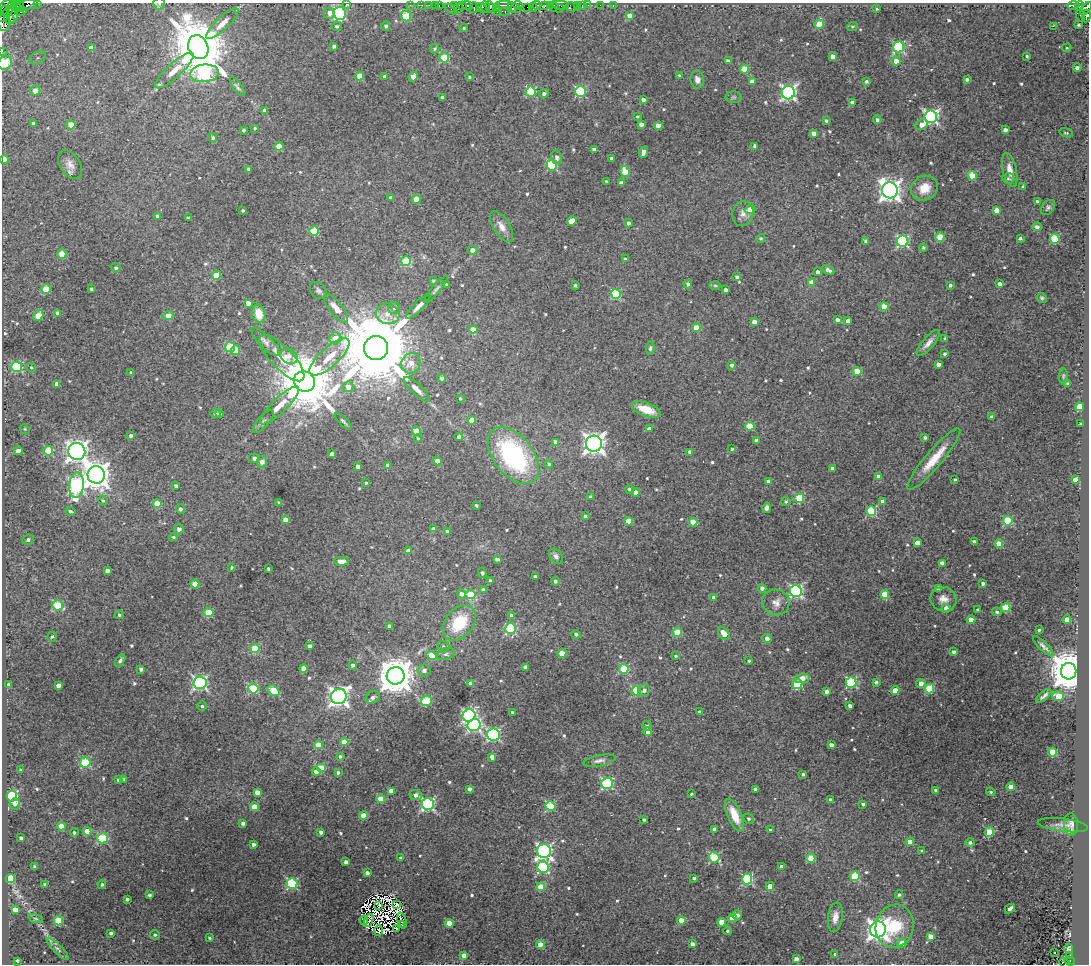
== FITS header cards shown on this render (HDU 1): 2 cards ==
NAXIS1  =                 1087
NAXIS2  =                  962

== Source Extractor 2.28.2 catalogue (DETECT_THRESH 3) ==
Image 1087 x 962 px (HDU 1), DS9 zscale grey, 1 PNG px = 1 image px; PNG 1091 x 966 px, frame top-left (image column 1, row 962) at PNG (2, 3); each listed source drawn as its Kron ellipse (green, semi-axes under 4 px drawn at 4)
Background 0.964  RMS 0.034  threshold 0.101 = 3 sigma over >= 5 px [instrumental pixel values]
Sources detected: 645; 11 with non-positive FLUX_AUTO (blend fragments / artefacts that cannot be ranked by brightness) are neither listed nor drawn; of the other 634, the 500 brightest by FLUX_AUTO listed and drawn (134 fainter detections omitted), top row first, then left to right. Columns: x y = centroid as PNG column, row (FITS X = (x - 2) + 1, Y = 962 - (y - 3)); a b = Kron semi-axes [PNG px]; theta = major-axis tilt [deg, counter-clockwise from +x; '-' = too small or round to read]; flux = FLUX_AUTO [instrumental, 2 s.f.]
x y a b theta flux
37 3 2 2 - 170
159 4 6 5 - 4.2
346 4 3 2 - 57
6 5 10 4 28 2100
16 5 4 4 - 1400
20 5 5 2 - 1000
26 5 12 5 20 2900
410 5 2 2 - 14
422 5 2 2 - 9.9
429 5 2 2 - 17
435 5 2 2 - 17
439 5 3 2 - 34
505 5 8 3 -1 470
518 5 5 3 - 330
537 5 4 3 - 41
551 5 3 3 - 39
560 5 8 3 -2 250
578 5 3 3 - 36
588 5 2 2 - 12
600 5 4 2 - 8.3
1073 5 6 3 -1 260
454 6 3 3 - 530
462 6 4 2 - 690
467 6 5 3 - 550
490 6 5 3 - 800
544 6 4 4 - 280
582 6 3 3 - 53
613 6 3 2 - 31
1079 6 5 3 - 360
486 7 6 3 -65 300
527 7 2 2 - 79
533 7 4 3 - 72
554 7 5 2 - 59
572 7 6 4 -10 14
458 8 5 3 - 1200
474 8 5 3 - 170
482 8 6 4 -35 290
496 8 4 3 - 61
514 8 7 4 -35 530
1086 8 7 4 51 1600
451 9 7 3 -34 460
559 9 2 2 - 22
877 9 3 3 - 3.4
5 10 4 2 - 690
21 11 5 4 - 1200
504 11 6 3 -7 70
12 12 11 5 -83 2300
497 12 2 2 - 86
329 13 6 6 - 16
340 13 6 6 - 320
5 14 10 4 48 2200
406 16 5 5 - 110
630 16 4 4 - 26
1080 16 6 3 -70 120
1086 16 6 4 84 500
10 19 5 4 - 560
4 23 8 6 -84 2200
222 23 21 6 43 22
819 24 4 4 - 72
1079 25 3 3 - 3.8
337 26 5 5 - 6.4
386 26 5 4 - 5.6
852 26 5 4 - 3.3
1053 26 2 2 - 610
464 28 4 4 - 3.6
334 46 4 3 - 7.1
198 47 12 10 -66 19000
899 47 5 5 - 230
91 48 4 4 - 23
1067 48 5 4 - 3.2
435 49 5 4 - 4.2
2 51 3 2 - 12
832 56 4 4 - 17
1027 56 3 3 - 3.6
38 58 9 6 27 8.5
444 58 5 5 - 120
728 61 4 4 - 9.7
896 61 4 4 - 23
5 63 7 6 - 140
1077 68 4 4 - 9.2
744 69 4 4 - 80
174 70 25 7 42 32
204 73 14 8 7 320
679 75 4 3 - 4
360 76 4 4 - 62
413 76 5 4 - 23
385 77 4 3 - 12
469 77 4 3 - 3.2
697 79 9 7 -79 11
967 79 4 3 - 6
752 81 4 4 - 22
866 81 4 4 - 5.4
237 87 11 4 -54 5.7
35 91 5 4 - 26
531 92 5 5 - 160
580 92 5 5 - 200
544 93 5 4 - 8.1
788 93 7 6 - 580
734 97 8 6 0 4.5
442 98 4 4 - 14
643 99 4 3 - 9.3
852 102 4 4 - 6.8
265 111 4 3 - 8.9
637 116 4 4 - 3.5
931 117 6 6 - 560
877 120 4 4 - 7.1
826 121 3 3 - 4.2
34 123 4 3 - 8
641 124 4 4 - 13
71 125 4 4 - 54
921 125 7 5 24 18
658 126 4 4 - 28
255 128 3 3 - 3.2
244 130 3 3 - 4.5
1005 130 4 3 - 11
814 133 4 4 - 18
1066 133 7 4 -17 3.3
213 138 4 4 - 5.3
279 146 4 4 - 58
754 146 4 3 - 3.9
594 149 4 3 - 9.1
643 152 6 4 70 14
557 157 7 5 -76 7.9
612 158 3 3 - 6.8
4 159 4 4 - 34
70 165 16 10 -57 19
552 165 5 5 - 190
249 169 4 4 - 8.5
1010 170 17 7 -77 22
625 171 6 4 -76 37
972 176 4 4 - 72
1008 178 6 5 - 4.2
606 181 3 3 - 3.4
621 183 4 4 - 9.5
1023 187 3 3 - 5.6
924 188 14 12 29 41
890 190 8 8 - 1500
391 198 4 3 - 7.3
416 199 4 4 - 34
1037 201 4 3 - 3.8
1048 207 8 5 49 5.5
750 209 5 4 - 32
243 210 3 3 - 3.4
997 210 4 4 - 26
743 214 12 10 77 16
158 216 4 4 - 9
188 218 4 3 - 3.2
572 221 5 4 - 45
628 223 4 4 - 10
501 226 17 8 -58 19
1037 227 5 4 - 9.4
314 231 5 5 - 100
940 237 4 4 - 77
761 238 4 4 - 4.4
1020 238 3 3 - 4.6
1055 239 5 5 - 130
866 241 4 4 - 8.7
902 241 6 5 - 300
923 247 4 4 - 5
472 250 5 4 - 13
62 254 4 4 - 56
625 259 4 4 - 5.3
406 261 5 5 - 100
116 268 5 4 - 5.2
828 270 7 4 -27 8.7
818 272 3 3 - 8.6
216 275 4 4 - 50
737 277 4 3 - 5.7
433 280 3 3 - 3.7
812 282 4 4 - 34
447 284 4 3 - 4.2
688 284 4 4 - 7.1
999 284 4 3 - 10
575 285 3 3 - 3.9
715 285 6 4 -2 3.2
950 285 3 3 - 5.1
46 289 4 4 - 75
91 289 3 3 - 3.7
436 289 17 4 49 6.7
726 290 3 3 - 6.8
318 291 10 7 -45 7.2
616 294 5 5 - 140
1042 298 5 4 - 3.9
248 303 4 4 - 18
418 307 16 5 45 13
884 307 4 4 - 39
336 308 17 6 -52 22
394 308 6 6 - 5.2
58 313 4 4 - 14
259 314 9 7 -74 39
388 314 12 10 -18 24
38 316 6 4 57 46
168 316 5 4 - 28
837 320 4 3 - 8
848 321 4 4 - 12
754 322 4 4 - 19
696 328 4 4 - 33
473 329 4 4 - 33
335 338 6 5 - 25
945 338 3 3 - 3.2
265 341 19 6 -46 11
928 343 16 6 49 14
230 347 5 5 - 96
376 348 12 12 - 46000
650 348 7 4 83 4.5
235 350 5 4 - 50
945 354 4 3 - 4.4
289 356 9 7 -35 12
329 357 26 9 42 44
282 358 30 11 -46 48
411 363 10 9 - 26
938 364 4 4 - 14
732 365 4 4 - 7
17 367 5 5 - 180
31 368 5 4 - 3.2
857 371 4 4 - 55
131 372 4 4 - 3.8
1063 376 7 4 87 3.6
442 378 4 4 - 8.1
304 381 11 10 - 21000
57 384 4 4 - 22
1067 384 4 3 - 4.7
348 387 5 5 - 20
417 389 17 5 -43 13
460 398 3 3 - 3.3
280 405 26 7 44 33
1080 407 4 4 - 80
646 409 15 7 -20 51
216 414 5 4 - 6.7
220 414 3 3 - 3.4
992 417 3 3 - 5.2
472 420 4 4 - 34
263 421 14 5 48 8.7
343 421 11 3 -45 4.5
1080 424 3 3 - 3.5
750 426 4 4 - 84
25 429 5 4 - 3.2
649 429 4 4 - 13
416 431 4 4 - 56
131 436 4 3 - 6.5
459 437 4 4 - 7
925 437 3 3 - 4.9
418 438 4 4 - 3.2
756 441 4 4 - 8.4
556 442 4 4 - 17
594 444 8 8 - 1400
732 449 4 4 - 4.5
18 451 4 4 - 21
48 451 5 5 - 86
77 451 8 8 - 1400
690 452 4 4 - 9.1
332 454 4 4 - 12
513 455 33 19 -52 360
254 458 5 5 - 7.7
934 459 39 8 50 58
437 461 4 4 - 21
262 462 6 5 - 15
549 464 4 4 - 3.5
388 465 4 3 - 7.3
358 466 4 4 - 12
832 468 4 4 - 13
96 475 8 8 - 2900
878 477 4 4 - 22
955 479 3 3 - 3.9
1075 479 4 4 - 19
769 482 4 4 - 19
366 483 3 3 - 3.3
76 485 13 7 85 470
176 486 4 3 - 6.1
630 489 4 4 - 5.1
635 492 4 4 - 12
590 497 4 4 - 4.7
799 498 5 5 - 130
103 501 5 4 - 4
882 501 4 4 - 6.1
279 502 3 3 - 3.8
786 502 5 4 - 3.9
157 504 4 4 - 44
476 505 3 3 - 4.3
767 508 5 4 - 9.3
180 509 5 4 - 6.1
70 511 5 4 - 5.5
871 511 5 5 - 150
585 516 4 3 - 3.9
285 520 4 4 - 13
628 521 4 4 - 35
1008 521 5 4 - 110
693 522 4 4 - 52
179 529 5 5 - 10
433 529 4 4 - 10
447 531 4 4 - 5.2
173 537 4 3 - 3.7
28 540 6 5 - 6.9
974 541 3 3 - 5.6
917 543 4 4 - 23
999 544 4 4 - 42
408 551 4 4 - 13
556 556 8 6 -50 8.5
497 559 4 3 - 7
341 561 7 4 0 23
942 563 4 4 - 12
232 567 3 3 - 3.5
268 569 3 3 - 3.3
107 570 4 4 - 14
482 573 5 4 - 5.1
535 576 3 3 - 4
491 581 4 3 - 8.3
555 581 4 4 - 5.5
983 583 3 3 - 5.3
195 584 4 4 - 28
762 588 4 4 - 9.6
938 588 4 4 - 13
483 590 4 4 - 8.8
796 591 6 6 - 390
461 594 4 4 - 11
471 594 5 4 - 91
885 594 4 4 - 66
714 598 4 4 - 11
943 599 13 12 - 21
776 602 14 13 - 21
57 605 5 5 - 110
946 608 4 4 - 20
1006 608 5 4 - 100
978 610 3 3 - 5.7
997 612 5 3 - 4.4
209 613 5 4 - 88
119 615 4 4 - 3.7
511 615 3 3 - 5.1
1067 619 4 4 - 26
971 620 4 4 - 36
459 623 20 14 51 97
390 626 4 3 - 7.4
510 629 5 5 - 190
1039 630 3 3 - 4
677 632 5 4 - 69
724 633 7 4 -53 30
576 634 5 4 - 5.2
52 637 5 4 - 3.8
767 639 4 4 - 12
309 646 4 3 - 8.3
443 646 6 6 - 4.6
1043 646 13 4 -44 7.9
255 649 5 4 - 100
954 652 4 3 - 7.3
562 653 4 4 - 33
446 654 9 5 20 5.8
432 655 5 4 - 58
676 656 3 3 - 3.8
120 661 7 4 56 5.7
749 661 3 3 - 3.5
353 665 4 4 - 6.5
525 667 4 4 - 7.5
303 668 4 4 - 20
141 669 4 3 - 7.5
624 669 5 4 - 110
424 670 6 6 - 9.6
1069 671 8 8 - 8800
396 676 9 8 - 6300
802 678 7 4 11 27
851 682 5 5 - 210
876 682 3 3 - 4.1
200 683 6 6 - 450
471 683 4 4 - 20
921 683 5 4 - 14
9 684 3 3 - 5.7
797 684 5 5 - 140
58 686 4 4 - 16
253 689 5 5 - 140
929 689 5 4 - 120
644 690 6 5 - 8.5
895 690 4 4 - 40
274 691 7 4 -40 95
636 691 5 5 - 100
826 692 4 3 - 11
339 696 8 7 - 1100
1044 696 9 3 41 6.9
1058 696 6 4 -17 73
373 697 7 6 - 7.2
427 701 5 5 - 110
202 706 4 4 - 4
850 706 4 3 - 8.2
512 712 3 3 - 4
700 712 4 3 - 5.2
469 715 6 6 - 450
474 725 7 6 - 400
647 726 5 4 - 3.2
648 732 4 4 - 30
493 734 6 6 - 360
344 742 4 4 - 40
318 745 4 4 - 38
831 745 4 3 - 10
1052 752 4 4 - 85
340 756 3 3 - 4.8
492 757 4 4 - 18
599 761 16 5 11 11
85 762 5 5 - 140
321 768 5 4 - 75
21 770 3 3 - 3.8
316 771 4 4 - 13
338 772 4 3 - 4.7
803 774 3 3 - 4.2
118 780 4 3 - 6.1
124 780 4 3 - 9.7
607 783 6 5 - 230
1011 787 4 4 - 29
469 789 4 3 - 9.1
755 789 4 3 - 7.3
936 790 3 3 - 6.7
391 791 4 4 - 21
257 792 4 4 - 19
991 792 5 4 - 4
691 794 3 3 - 3.5
416 795 6 5 - 9.1
12 796 5 5 - 310
381 799 4 4 - 49
830 800 3 3 - 5.2
15 804 5 5 - 8.7
428 804 6 6 - 400
863 804 4 3 - 5.7
550 806 5 5 - 140
254 807 4 4 - 40
734 815 17 7 -66 51
364 816 4 4 - 41
748 819 5 4 - 6.2
644 820 3 3 - 4.6
243 823 4 3 - 8.4
1071 824 11 7 -86 11
1063 825 25 6 -7 15
61 826 4 4 - 27
714 829 4 3 - 6.3
770 830 3 3 - 4.5
87 831 4 4 - 28
74 832 4 4 - 4.4
321 832 4 3 - 9
989 832 5 4 - 130
21 838 4 3 - 6.5
102 838 5 5 - 150
910 842 4 4 - 24
970 842 4 4 - 5.8
254 844 3 3 - 8
544 851 7 7 - 620
922 851 4 3 - 5.3
714 857 5 5 - 150
400 858 3 3 - 3.8
811 858 4 4 - 69
346 862 4 3 - 7.9
34 866 3 3 - 3.9
543 867 6 5 - 260
782 867 4 3 - 11
367 873 4 4 - 9.6
855 876 5 5 - 130
694 878 3 3 - 4.3
10 879 4 4 - 83
747 879 5 5 - 220
45 884 4 3 - 3.2
292 884 5 5 - 230
102 885 4 4 - 3.7
770 886 4 4 - 35
541 887 4 4 - 58
150 895 3 3 - 5.4
899 895 4 4 - 4.2
127 899 3 3 - 5.3
379 905 4 2 - 4.6
396 905 3 3 - 3.8
1010 909 5 3 - 8.6
15 910 4 4 - 28
737 915 5 5 - 7.1
835 917 15 7 81 21
36 918 7 3 -19 3.4
732 918 4 4 - 47
364 920 5 3 - 4.4
369 920 7 2 69 4.6
402 920 8 4 -72 3.2
681 920 4 4 - 35
58 921 4 4 - 81
721 922 4 4 - 32
449 923 4 4 - 45
401 924 3 2 - 6.2
895 926 22 19 75 110
396 929 3 2 - 3.6
878 929 8 8 - 1400
379 931 5 3 - 3.5
727 931 4 4 - 3.7
111 933 3 3 - 5
155 935 5 4 - 4.5
930 936 4 4 - 18
210 938 3 3 - 3.7
902 943 5 4 - 29
692 944 4 4 - 8.6
540 945 4 4 - 36
1068 948 4 4 - 3.4
58 949 15 4 -46 8.3
1055 953 3 2 - 4.1
835 954 3 3 - 4.6
464 955 4 4 - 14
1070 956 3 2 - 17
796 959 4 4 - 12
17 961 3 3 - 5.7
1069 961 5 3 - 190
1065 963 6 2 -24 69
At the frame edge (FLAGS 8, measured only in part): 14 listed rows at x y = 37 3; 159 4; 346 4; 6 5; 20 5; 26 5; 1086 8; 5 14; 1086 16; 4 23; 2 51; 5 63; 4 159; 1065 963
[134 fainter detections neither listed nor drawn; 11 non-positive-flux detections neither listed nor drawn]